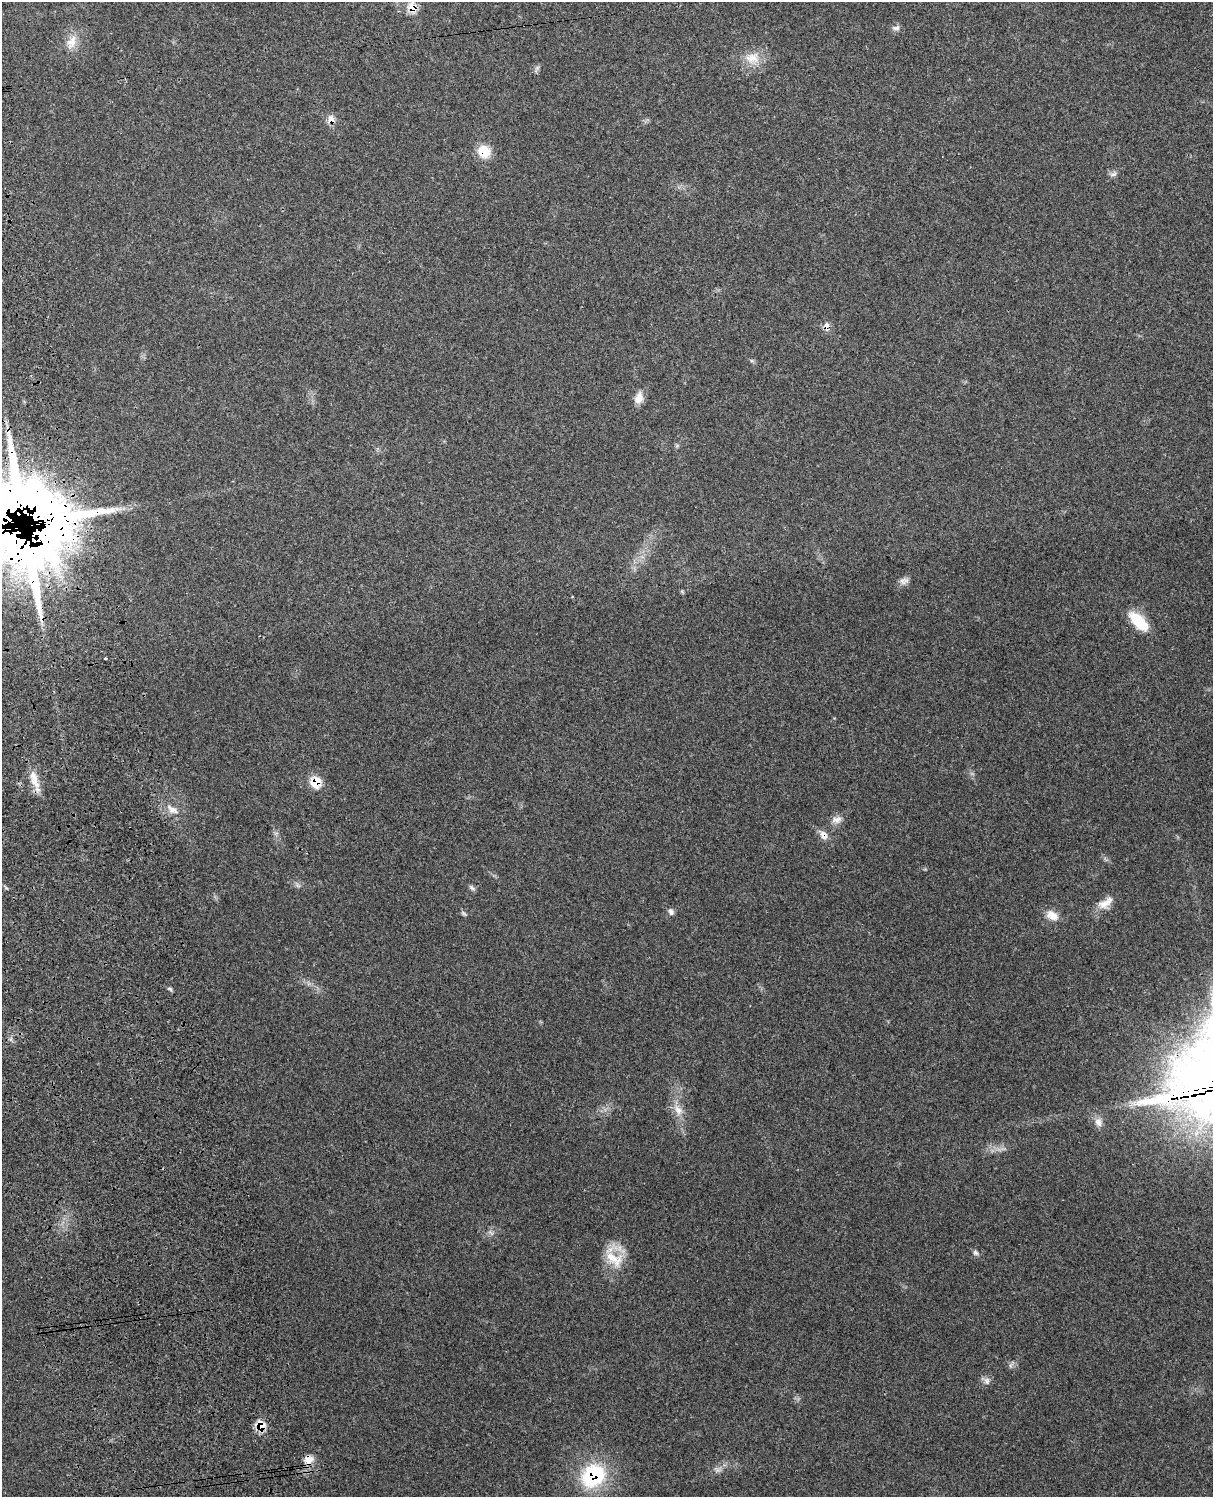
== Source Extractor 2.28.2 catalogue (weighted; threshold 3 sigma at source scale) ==
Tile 7 of 4 x 3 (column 3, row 2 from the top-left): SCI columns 2539-3749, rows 1659-3153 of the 5085 x 4920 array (HDU 1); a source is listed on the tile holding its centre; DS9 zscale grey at full resolution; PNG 1215 x 1499 px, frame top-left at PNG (2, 2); no overlay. Shown black and unused: <1% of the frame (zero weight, under 3 of 4 exposures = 6% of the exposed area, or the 3 px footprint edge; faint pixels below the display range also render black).
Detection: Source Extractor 2.28.2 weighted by HDU 2 'WHT'; one run over the whole footprint, this tile lists its part. Background 0.27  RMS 0.0091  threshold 0.0411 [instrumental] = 3 sigma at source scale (4.5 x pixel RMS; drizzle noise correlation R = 1.50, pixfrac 1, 0.05/0.05 arcsec/px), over >= 5 px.
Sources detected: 41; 4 inside a brighter object's white glare — not listed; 1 inside a brighter listed object's ellipse — not listed separately; the other 36 listed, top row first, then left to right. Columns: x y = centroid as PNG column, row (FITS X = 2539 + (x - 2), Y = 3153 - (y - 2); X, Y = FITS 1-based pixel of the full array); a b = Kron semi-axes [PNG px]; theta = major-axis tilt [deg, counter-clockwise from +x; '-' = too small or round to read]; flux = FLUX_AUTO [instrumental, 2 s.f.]
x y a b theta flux
412 7 11 9 -61 12
896 28 11 7 8 3.2
71 42 22 11 67 12
752 58 21 16 -2 17
537 68 8 5 45 2.1
331 119 11 8 -70 7.1
484 151 15 13 -46 18
1113 174 11 6 30 3.1
826 326 9 6 -88 6.3
639 398 16 11 72 8
677 446 6 4 19 1.3
21 502 101 70 -74 870
902 581 10 10 - 4.6
572 596 3 2 - 0.69
1138 621 28 13 -46 26
105 658 3 3 - 1.9
34 778 25 10 -78 13
316 782 14 12 -67 16
173 810 19 9 -33 9
837 820 15 10 13 6.2
824 835 13 10 -53 6.5
472 888 10 5 -38 2.2
1105 903 23 12 32 11
671 912 9 7 -67 3
463 913 10 4 -40 1.7
1052 915 17 11 -32 9.7
170 989 9 4 -30 1.7
678 1110 16 11 -61 10
1098 1122 13 9 -67 6.1
975 1253 8 6 -38 2.3
614 1259 31 19 -33 24
1011 1365 7 4 71 1.9
987 1381 11 8 -65 3.9
260 1426 9 7 -84 20
309 1459 14 12 20 8.6
593 1476 32 26 43 68
Overlapping masked pixels (flux is a lower limit): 10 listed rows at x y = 412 7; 331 119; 484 151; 826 326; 21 502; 316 782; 824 835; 260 1426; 309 1459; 593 1476
Isophote crosses this tile's border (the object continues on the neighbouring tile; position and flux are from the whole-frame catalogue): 1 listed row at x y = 21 502